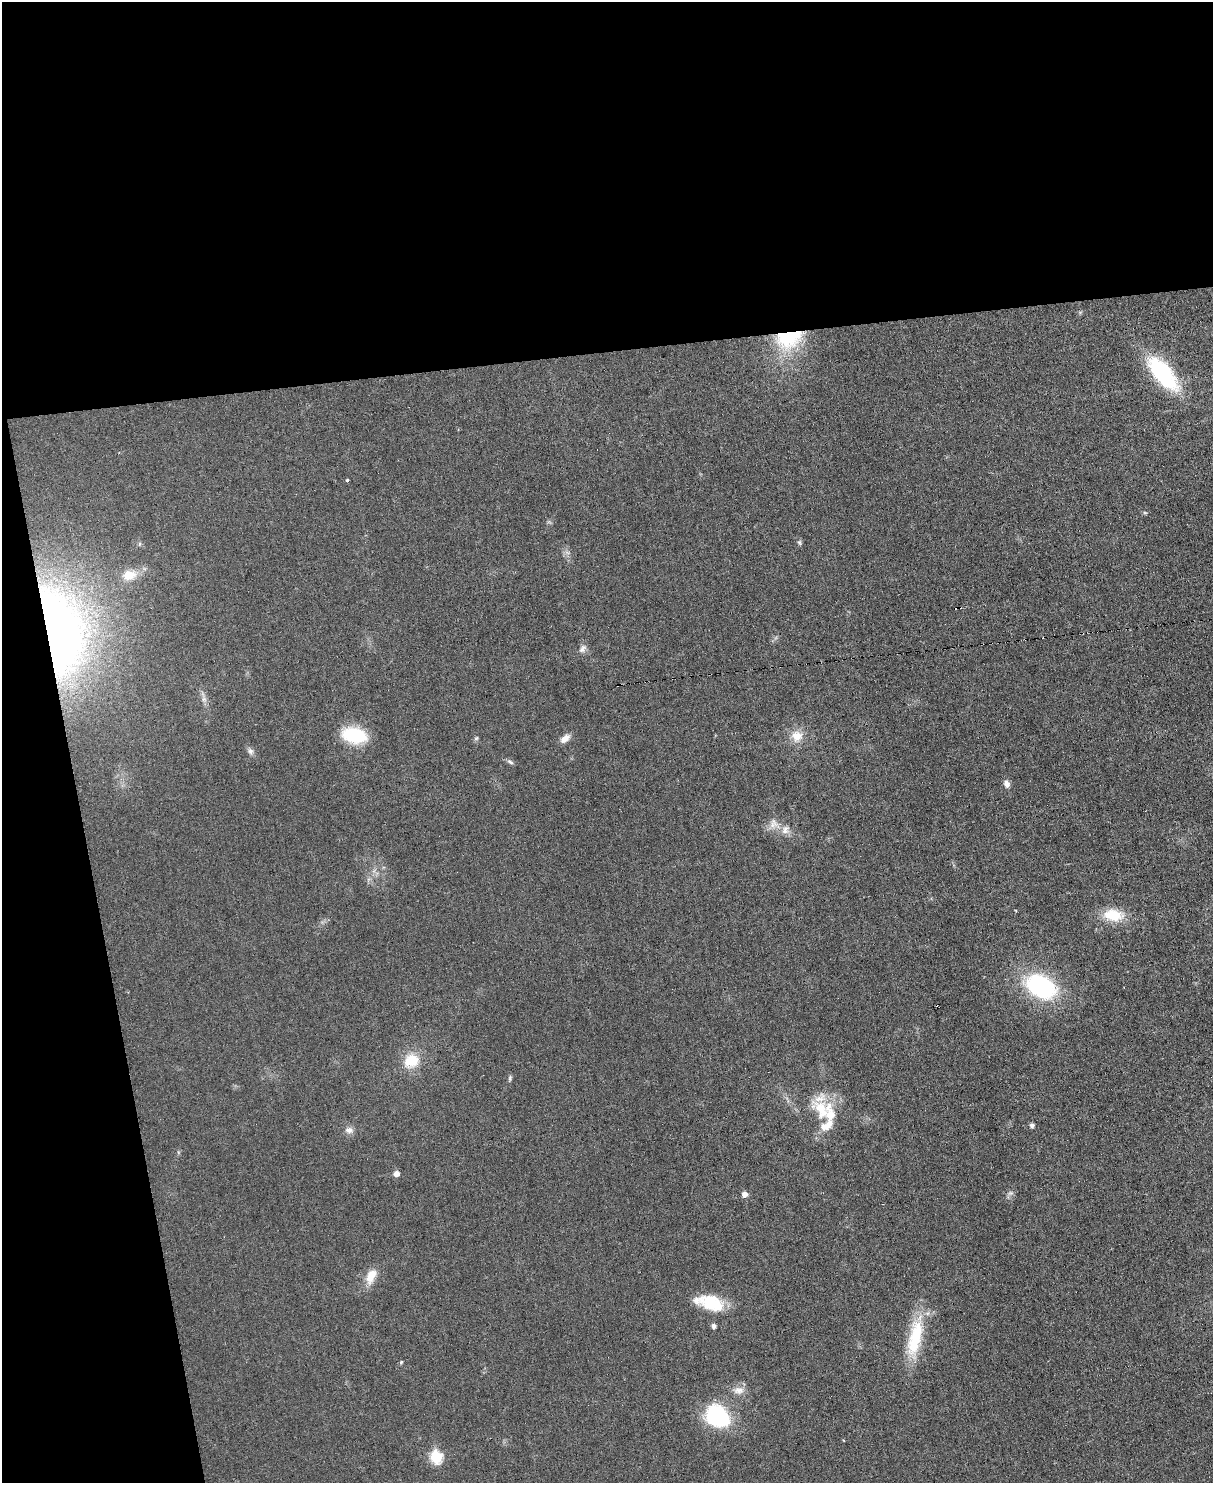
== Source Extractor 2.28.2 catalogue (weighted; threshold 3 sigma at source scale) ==
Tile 1 of 4 x 3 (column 1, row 1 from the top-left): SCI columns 1-1211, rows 3099-4579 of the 4847 x 4831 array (HDU 1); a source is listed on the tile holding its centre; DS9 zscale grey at full resolution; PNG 1215 x 1485 px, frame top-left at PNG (2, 2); no overlay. Shown black and unused: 30% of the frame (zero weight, under 3 of 6 exposures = <1% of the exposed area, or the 3 px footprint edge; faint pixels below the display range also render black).
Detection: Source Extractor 2.28.2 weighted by HDU 2 'WHT'; one run over the whole footprint, this tile lists its part. Background 0.0265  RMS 0.0038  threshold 0.0153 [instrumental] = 3 sigma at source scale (4.09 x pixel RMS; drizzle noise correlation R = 1.36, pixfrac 0.8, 0.05/0.05 arcsec/px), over >= 5 px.
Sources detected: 43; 1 cosmic-ray / hot-pixel residue — not listed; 6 inside a brighter listed object's ellipse — not listed separately; the other 36 listed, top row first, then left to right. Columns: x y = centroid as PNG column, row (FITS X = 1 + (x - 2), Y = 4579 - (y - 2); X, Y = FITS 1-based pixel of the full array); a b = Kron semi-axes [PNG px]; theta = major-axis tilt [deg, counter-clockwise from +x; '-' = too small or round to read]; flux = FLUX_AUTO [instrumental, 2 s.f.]
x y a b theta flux
789 339 37 24 19 24
1163 373 44 18 -49 31
347 480 3 3 - 0.92
1145 513 6 4 -19 0.43
799 542 7 5 -87 0.69
129 575 20 14 13 6.1
59 631 96 45 -79 230
582 649 12 7 55 1.6
204 699 7 6 - 1.1
354 735 28 16 -11 16
797 736 15 14 - 5.1
476 738 6 5 - 0.55
565 738 13 7 41 2.5
250 751 8 7 - 1.2
510 762 10 5 -32 0.86
1006 784 9 7 -67 1.7
773 824 15 11 76 3.2
785 830 13 9 64 2.5
1113 915 26 15 -6 9.6
1041 986 31 21 -27 42
411 1061 17 16 - 9
510 1078 8 5 81 0.64
830 1114 32 15 -75 10
1032 1125 5 4 - 1.1
349 1130 11 8 -13 1.8
396 1173 6 5 - 2
1010 1193 8 6 20 1
745 1194 5 5 - 2.1
371 1276 20 11 66 5.3
711 1303 31 17 -18 13
713 1326 5 5 - 1.3
915 1338 53 17 78 18
401 1362 5 4 - 0.51
739 1390 16 10 7 3.1
717 1415 26 20 -49 31
436 1457 7 6 - 25
Overlapping masked pixels (flux is a lower limit): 2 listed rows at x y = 789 339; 59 631